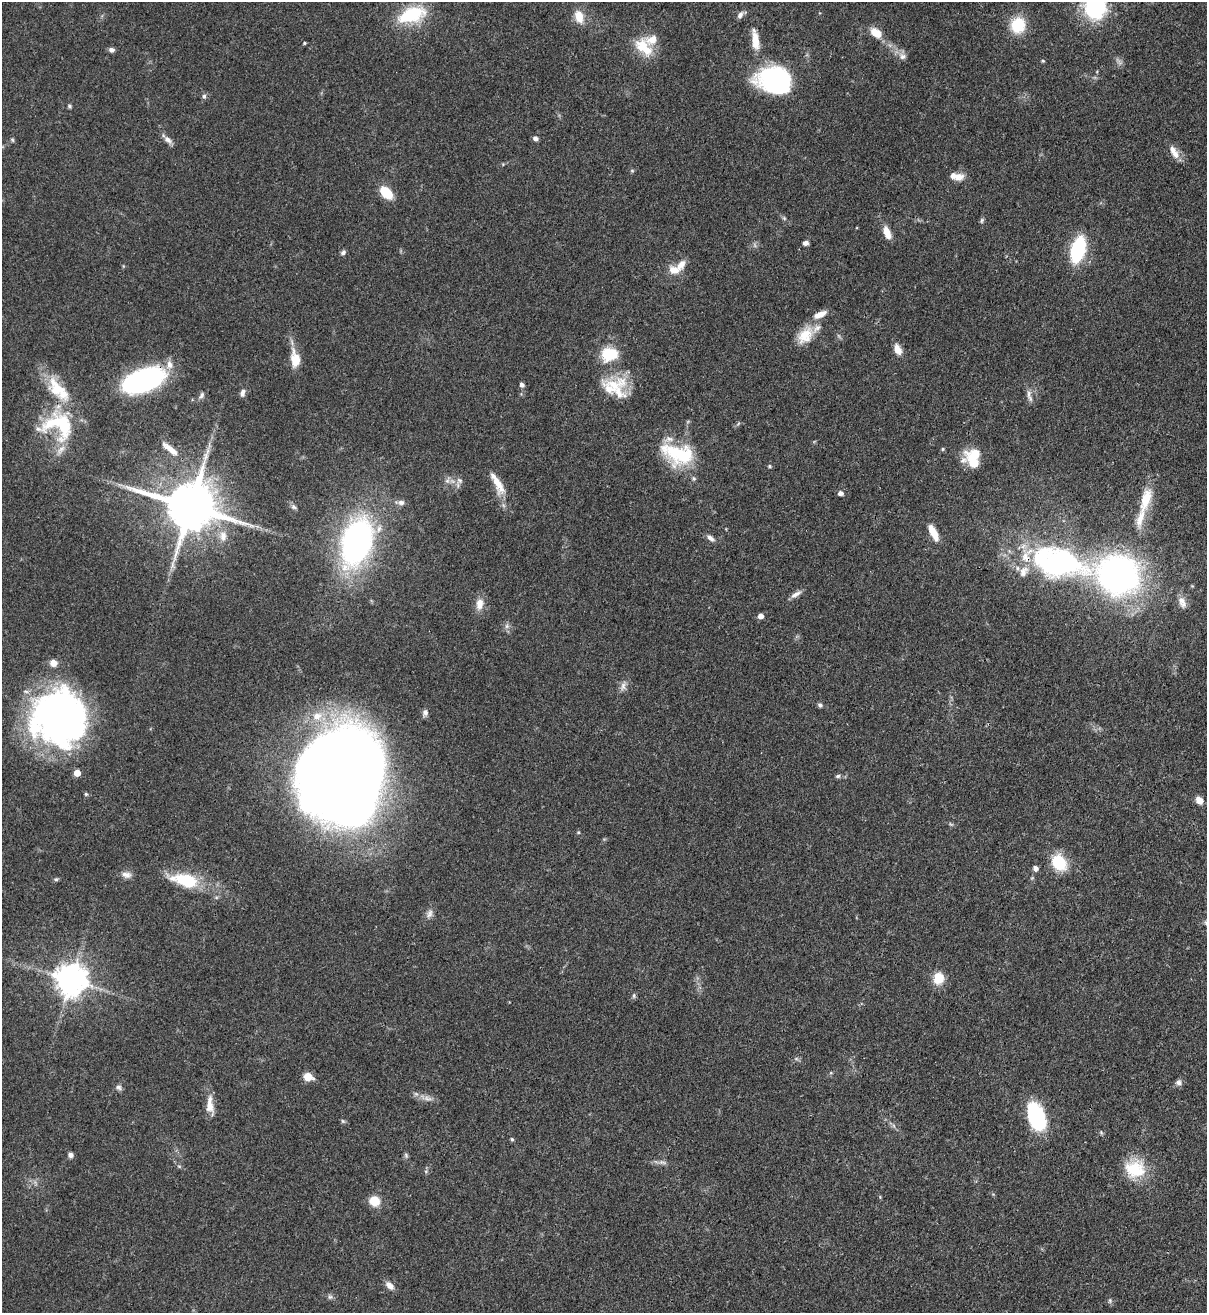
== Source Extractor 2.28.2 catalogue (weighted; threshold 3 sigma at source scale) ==
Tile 6 of 4 x 4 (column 2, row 2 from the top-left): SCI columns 1426-2630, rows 2652-3962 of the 5383 x 5305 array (HDU 1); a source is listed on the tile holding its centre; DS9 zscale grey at full resolution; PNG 1209 x 1315 px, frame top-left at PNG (2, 2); no overlay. Shown black and unused: <1% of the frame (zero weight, under 3 of 4 exposures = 7% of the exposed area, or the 3 px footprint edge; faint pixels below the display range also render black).
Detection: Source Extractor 2.28.2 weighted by HDU 2 'WHT'; one run over the whole footprint, this tile lists its part. Background 0.105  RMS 0.0041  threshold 0.0186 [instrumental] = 3 sigma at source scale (4.5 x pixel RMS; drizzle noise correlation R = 1.50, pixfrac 1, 0.05/0.05 arcsec/px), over >= 5 px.
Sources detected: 122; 2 too faint to see at this stretch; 3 inside a brighter object's white glare — not listed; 13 inside a brighter listed object's ellipse — not listed separately; the other 104 listed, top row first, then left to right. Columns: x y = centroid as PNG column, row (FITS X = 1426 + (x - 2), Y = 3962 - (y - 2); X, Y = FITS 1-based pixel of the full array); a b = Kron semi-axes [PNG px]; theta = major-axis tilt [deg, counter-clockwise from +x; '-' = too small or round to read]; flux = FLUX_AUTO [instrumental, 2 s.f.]
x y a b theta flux
1095 7 29 26 -88 35
412 15 32 16 18 23
740 15 9 6 57 1.7
579 16 17 11 -75 5.8
1018 25 18 16 72 13
876 33 14 9 -38 6
755 41 22 8 -83 7.1
304 43 4 3 - 0.51
643 47 29 17 -50 12
111 50 7 6 - 1.4
902 56 11 8 -53 2.2
1043 61 5 4 - 0.52
774 77 41 25 11 43
204 96 7 5 -81 1.1
69 106 6 5 - 0.71
535 138 6 5 - 1.4
12 140 6 5 - 0.61
168 140 12 7 -40 2.4
1175 154 14 10 -66 3.2
632 171 6 4 -1 0.55
956 176 16 8 -12 4.7
386 193 13 8 -46 12
784 218 6 4 -45 0.67
982 220 7 5 72 0.78
887 233 14 7 -69 5
806 243 6 5 - 1.5
1078 249 18 9 75 43
343 252 7 5 44 1.1
674 270 15 11 -16 4.6
820 314 16 7 24 4.3
805 335 25 16 48 9.7
897 349 13 8 -66 3.7
610 354 19 15 13 14
295 359 20 11 -82 7.7
144 380 33 16 21 91
522 385 5 5 - 1.4
614 385 42 20 6 15
242 393 9 6 75 1.9
201 395 11 6 59 1.3
1029 396 19 5 -76 2.2
64 425 48 22 -79 28
38 429 32 7 -17 3.9
170 449 26 7 -39 5.2
943 449 6 4 89 0.48
975 453 15 11 -2 8.7
678 454 40 23 -16 28
769 466 5 4 - 0.61
459 480 9 8 - 1.8
447 481 7 6 - 1.4
498 483 29 10 -66 7.7
840 493 5 4 - 1.9
1146 499 37 13 73 11
400 502 13 7 1 2
190 506 16 13 -17 2700
294 507 8 6 -33 1.1
933 533 20 7 -63 6
223 536 15 10 86 4.6
710 538 11 6 -38 1.9
357 542 39 23 73 140
1060 563 65 31 -13 100
1118 575 36 32 -22 160
796 594 15 6 29 2.2
1181 600 14 10 -68 3.4
479 604 16 10 83 4.2
760 616 5 5 - 2.8
507 626 6 6 - 1.2
53 663 9 8 - 3
623 686 14 7 70 2.2
820 705 6 6 - 0.93
425 712 8 6 84 1.7
317 716 13 12 - 6.8
59 718 51 50 - 180
77 773 5 5 - 7.2
838 776 8 5 16 0.96
342 778 67 57 81 1200
86 794 5 4 - 0.68
1199 800 9 7 -51 3
578 832 5 4 - 0.48
1059 862 15 12 -51 19
1035 868 6 5 - 1.7
126 875 14 8 -10 2.4
56 879 6 5 - 0.73
185 880 32 15 -14 20
430 914 12 8 76 2.1
938 978 13 11 74 7.8
71 980 9 9 - 780
634 996 7 5 73 0.78
308 1077 9 8 - 5.3
1178 1082 9 7 1 1.5
118 1087 9 7 -25 1.3
428 1098 14 6 -10 2.4
210 1105 27 9 -85 5.4
1036 1117 28 15 -70 36
343 1121 6 5 - 0.65
512 1139 5 4 - 0.6
70 1155 6 6 - 1.4
406 1155 7 5 -70 0.83
663 1162 12 3 -15 1.2
179 1166 6 4 -19 0.57
1135 1169 26 21 -8 16
374 1201 9 8 - 9
390 1286 11 7 -43 2.8
330 1297 6 6 - 0.96
1110 1300 6 5 - 0.78
Overlapping masked pixels (flux is a lower limit): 2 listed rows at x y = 144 380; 190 506
Isophote crosses this tile's border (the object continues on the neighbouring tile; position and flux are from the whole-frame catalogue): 1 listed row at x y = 1095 7